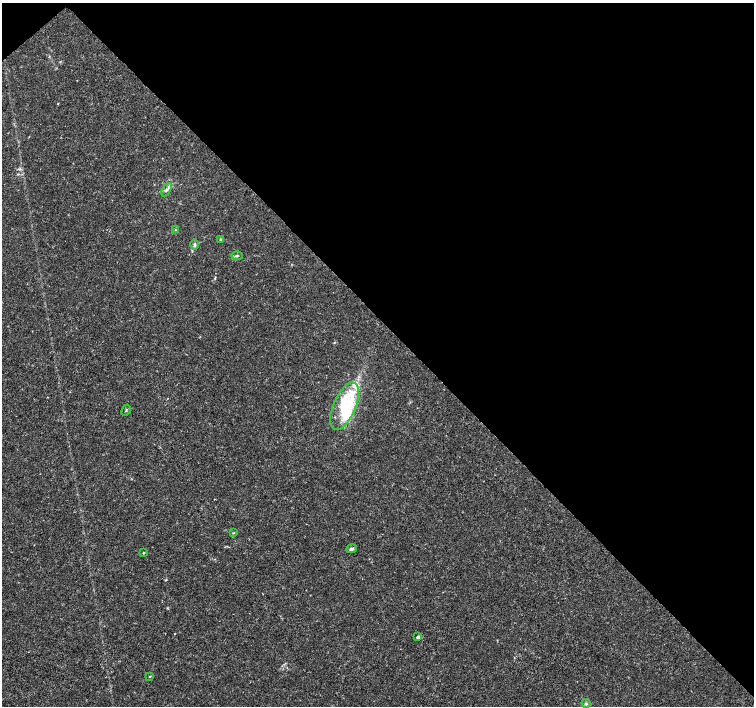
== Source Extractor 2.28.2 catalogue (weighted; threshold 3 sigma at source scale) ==
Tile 3 of 4 x 4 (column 3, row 1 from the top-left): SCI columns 3009-4512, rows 4373-5779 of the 6022 x 5995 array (HDU 1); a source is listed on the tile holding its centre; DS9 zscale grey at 2 x 2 block average (1 PNG px = mean of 2 x 2 image px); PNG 756 x 708 px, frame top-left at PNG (2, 3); each listed source drawn as its Kron ellipse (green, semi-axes under 4 px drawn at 4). Shown black and unused: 46% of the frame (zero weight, under 3 of 4 exposures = <1% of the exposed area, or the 3 px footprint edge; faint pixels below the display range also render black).
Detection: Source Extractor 2.28.2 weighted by HDU 2 'WHT'; one run over the whole footprint, this tile lists its part. Background 0.00168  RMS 9.3e-04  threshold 0.00418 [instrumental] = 3 sigma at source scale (4.5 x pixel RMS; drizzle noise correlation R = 1.50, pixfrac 1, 0.0396/0.0396 arcsec/px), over >= 5 px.
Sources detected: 15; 1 inside a brighter object's white glare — neither listed nor drawn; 1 inside a brighter listed object's ellipse — not listed separately; the other 13 listed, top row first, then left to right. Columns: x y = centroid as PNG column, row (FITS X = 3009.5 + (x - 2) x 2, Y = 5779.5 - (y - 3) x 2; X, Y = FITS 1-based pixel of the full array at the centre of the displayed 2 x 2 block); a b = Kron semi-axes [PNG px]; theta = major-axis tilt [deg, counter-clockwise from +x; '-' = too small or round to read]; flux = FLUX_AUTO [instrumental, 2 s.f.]
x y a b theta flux
167 190 7 3 59 0.53
176 230 3 2 - 0.15
221 240 4 3 - 0.34
195 244 5 4 - 0.48
237 256 6 3 -2 0.35
345 406 25 11 67 14
126 410 6 2 62 0.2
234 533 3 2 - 0.17
351 549 5 3 - 0.61
144 553 3 3 - 0.18
418 637 2 2 - 0.77
150 676 3 2 - 0.16
586 703 4 4 - 0.35
Diffuse or blended objects may show on this block-average render without a row.